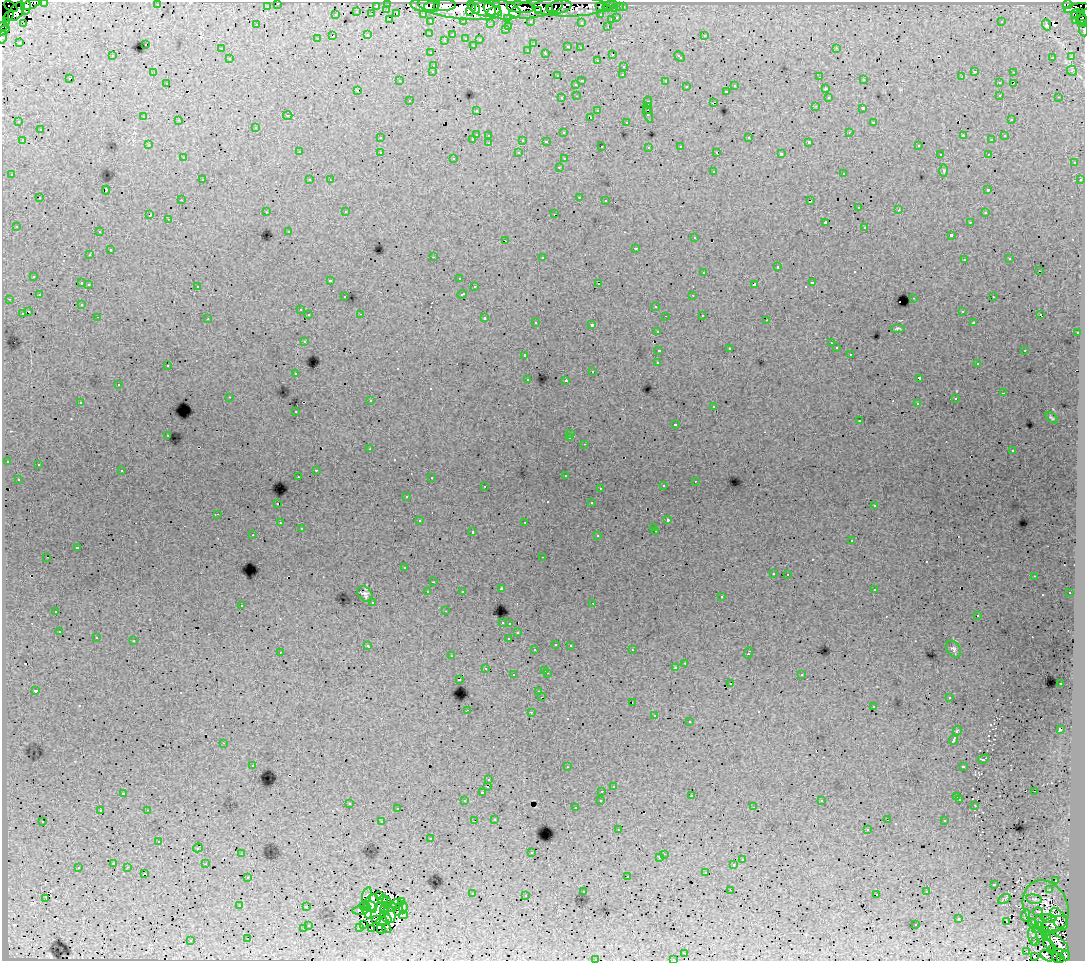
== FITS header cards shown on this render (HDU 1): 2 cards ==
NAXIS1  =                 1083
NAXIS2  =                  959

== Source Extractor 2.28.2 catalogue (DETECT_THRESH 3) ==
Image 1083 x 959 px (HDU 1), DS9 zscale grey, 1 PNG px = 1 image px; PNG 1087 x 963 px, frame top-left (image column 1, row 959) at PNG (2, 2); each listed source drawn as its Kron ellipse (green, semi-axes under 4 px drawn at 4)
Background 230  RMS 2.2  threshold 6.65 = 3 sigma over >= 5 px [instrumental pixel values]
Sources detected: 583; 11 with non-positive FLUX_AUTO (blend fragments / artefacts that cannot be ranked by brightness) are neither listed nor drawn; of the other 572, the 500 brightest by FLUX_AUTO listed and drawn (72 fainter detections omitted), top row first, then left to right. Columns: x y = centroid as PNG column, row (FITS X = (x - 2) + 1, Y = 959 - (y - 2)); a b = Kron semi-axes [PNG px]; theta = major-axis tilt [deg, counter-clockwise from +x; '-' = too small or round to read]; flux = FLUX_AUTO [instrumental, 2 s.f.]
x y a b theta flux
45 2 3 2 - 4800
278 3 3 3 - 3900
31 4 9 4 19 36000
388 4 3 3 - 8600
496 4 4 3 - 43000
614 4 3 2 - 7200
157 5 3 2 - 260
425 5 14 6 -7 120000
445 5 11 5 3 240000
609 5 6 3 22 8300
1068 5 5 4 - 80000
11 6 7 4 -29 2700
26 6 9 5 -87 16000
267 6 3 3 - 2200
376 6 3 2 - 1700
432 6 8 5 16 150000
482 7 15 8 -19 300000
520 7 14 5 -5 300000
559 7 12 6 11 50000
570 7 38 9 1 78000
600 7 3 3 - 3700
620 7 3 2 - 1300
623 7 3 3 - 2800
460 8 42 11 -7 700000
536 8 27 9 11 350000
1076 8 13 4 12 88000
471 9 7 3 70 100000
476 9 4 3 - 100000
549 9 3 3 - 54000
607 9 3 3 - 2600
615 9 3 3 - 8000
387 10 3 2 - 510
502 10 19 9 -11 650000
494 11 7 3 24 100000
538 11 4 3 - 110000
16 12 11 6 53 90000
357 12 3 2 - 730
1080 12 4 3 - 7600
372 14 3 3 - 1800
397 14 2 2 - 400
423 14 3 2 - 3100
1076 14 5 4 - 25000
336 15 3 3 - 870
601 15 3 3 - 2200
9 16 6 3 55 100000
508 18 3 3 - 1300
617 18 3 3 - 1300
389 19 3 2 - 1000
1081 19 6 5 - 45000
611 20 3 3 - 830
1076 20 3 3 - 8500
464 21 3 2 - 760
530 21 3 3 - 1800
6 22 3 3 - 110000
431 22 3 3 - 3200
581 22 3 3 - 340
1001 22 3 2 - 180
24 23 3 2 - 260
490 23 3 2 - 160
1084 23 4 2 - 13000
257 25 3 2 - 200
1046 25 6 3 -68 670
3 26 5 3 - 14000
509 26 3 2 - 830
608 26 3 2 - 660
3 30 7 3 25 27000
505 30 3 3 - 410
1084 30 6 2 -85 6900
430 33 3 3 - 410
368 35 3 3 - 1100
452 35 3 2 - 310
704 35 3 3 - 640
333 36 4 2 - 2300
2 37 6 2 76 4200
466 38 3 3 - 830
317 39 3 3 - 430
480 39 3 3 - 400
444 40 3 3 - 160
19 42 3 2 - 150
145 44 3 3 - 690
533 44 3 2 - 340
473 45 3 3 - 340
568 47 4 3 - 840
580 48 3 3 - 340
836 48 3 2 - 640
221 49 3 3 - 430
528 50 3 3 - 550
431 53 3 3 - 530
546 53 4 3 - 990
612 55 3 3 - 630
112 56 3 3 - 370
679 57 6 3 -43 960
1053 57 3 2 - 330
1071 57 3 2 - 310
230 59 3 3 - 560
597 60 3 3 - 460
434 65 3 3 - 800
624 66 3 3 - 670
433 71 3 3 - 680
975 71 3 3 - 2200
1072 71 5 5 - 300
1013 72 3 2 - 690
154 73 3 2 - 310
623 75 3 2 - 300
557 76 3 3 - 270
820 77 2 2 - 230
962 77 3 2 - 160
70 79 3 3 - 380
864 80 3 3 - 420
400 81 3 3 - 290
582 81 3 3 - 1100
666 81 4 3 - 2400
167 83 3 2 - 400
999 83 3 3 - 610
576 84 3 3 - 590
1013 84 3 2 - 290
735 86 3 3 - 630
686 87 3 3 - 590
825 89 3 3 - 520
358 90 3 3 - 620
727 91 3 3 - 860
1000 95 3 2 - 640
577 96 3 2 - 520
828 97 3 3 - 590
1059 97 3 2 - 380
562 98 3 3 - 540
409 100 3 2 - 480
648 102 6 3 88 2600
713 103 4 2 - 1100
815 106 3 2 - 270
863 108 3 3 - 2500
648 109 5 3 - 1800
476 110 3 3 - 430
598 111 3 3 - 820
648 113 10 3 -71 3100
288 115 4 2 - 150
144 117 3 3 - 660
590 117 3 2 - 850
1011 119 3 3 - 330
179 120 3 2 - 460
19 122 3 2 - 350
626 122 3 3 - 410
874 123 3 3 - 330
256 127 3 3 - 720
40 130 3 3 - 670
849 132 3 2 - 470
564 133 3 3 - 350
476 134 3 3 - 1300
489 135 3 3 - 600
963 136 4 2 - 1300
1005 136 3 3 - 420
380 138 3 3 - 480
749 138 3 3 - 980
473 139 3 2 - 590
523 140 3 3 - 1000
992 140 3 3 - 260
22 141 3 2 - 630
546 141 3 3 - 320
809 142 3 3 - 270
489 143 3 2 - 520
149 145 3 3 - 360
602 146 2 2 - 170
681 146 3 3 - 630
918 146 3 3 - 470
649 147 3 3 - 470
299 152 3 3 - 550
380 152 3 3 - 670
519 153 3 3 - 490
717 153 4 2 - 340
781 154 4 3 - 4300
940 154 3 2 - 270
988 154 3 2 - 410
183 158 3 3 - 450
454 158 3 3 - 380
564 159 3 3 - 390
1074 163 3 3 - 600
559 167 3 2 - 520
713 171 3 3 - 860
944 171 6 3 -89 160
844 173 3 3 - 840
12 175 3 3 - 580
202 180 3 2 - 680
310 180 3 3 - 490
330 180 3 2 - 160
1080 180 3 3 - 540
106 190 4 3 - 2300
988 190 3 3 - 440
579 197 3 2 - 880
40 198 3 3 - 710
181 200 3 2 - 440
606 200 3 2 - 390
810 201 4 3 - 1300
859 207 3 2 - 510
899 210 3 2 - 380
266 212 3 2 - 520
346 212 3 3 - 450
985 213 3 3 - 470
554 214 3 2 - 530
150 215 4 3 - 1400
168 219 3 2 - 420
825 222 3 3 - 1300
970 222 3 3 - 470
16 226 3 3 - 380
865 227 3 3 - 910
289 231 3 3 - 380
99 232 3 2 - 450
951 235 3 3 - 2600
695 238 3 3 - 500
506 241 3 2 - 480
636 248 3 3 - 1300
110 250 3 3 - 1300
90 255 3 3 - 460
433 257 3 2 - 1400
542 257 3 3 - 780
1010 259 3 3 - 420
964 260 3 2 - 380
777 267 3 3 - 1500
1039 271 3 2 - 500
704 272 3 3 - 960
34 276 3 3 - 630
459 278 3 3 - 320
330 280 3 3 - 350
82 283 3 3 - 1800
812 283 3 3 - 1400
89 284 3 2 - 660
599 284 3 3 - 2300
754 284 4 3 - 2500
197 286 3 3 - 630
474 287 3 3 - 540
462 294 5 3 - 1100
39 295 3 3 - 520
693 295 3 2 - 570
345 297 3 3 - 450
993 297 3 2 - 540
914 298 3 2 - 1100
9 299 3 2 - 400
82 304 3 3 - 400
656 306 3 3 - 810
300 310 3 3 - 460
962 311 3 3 - 540
29 312 3 3 - 1200
22 314 3 3 - 1300
361 314 3 2 - 170
309 315 3 3 - 690
702 315 3 2 - 500
1040 315 3 3 - 2200
665 316 2 2 - 150
98 317 3 2 - 460
485 318 3 3 - 1300
208 319 3 2 - 230
767 320 3 2 - 250
536 322 3 3 - 450
973 323 3 3 - 330
592 325 3 3 - 2300
898 328 7 4 0 230
657 331 3 3 - 680
1077 333 3 3 - 590
304 341 3 3 - 710
831 343 3 2 - 200
729 348 3 3 - 160
836 348 3 3 - 540
659 350 4 3 - 2000
1025 350 3 2 - 1000
850 354 3 2 - 280
525 355 3 3 - 770
658 363 4 3 - 4000
977 364 3 2 - 440
168 365 3 3 - 730
593 372 3 2 - 770
296 374 3 3 - 400
919 378 4 3 - 3800
528 379 3 3 - 510
566 380 3 3 - 1400
118 385 3 2 - 630
1003 393 3 2 - 150
229 397 3 2 - 160
955 399 3 3 - 310
370 401 3 2 - 520
80 402 3 3 - 500
917 404 3 3 - 240
714 406 3 2 - 550
296 412 3 2 - 350
1052 418 7 3 -44 220
860 421 3 2 - 300
675 424 3 3 - 350
571 434 3 3 - 320
168 435 3 2 - 570
570 438 3 2 - 180
585 444 3 2 - 370
370 449 3 2 - 360
1013 451 3 3 - 430
7 461 3 3 - 390
38 465 3 2 - 330
316 470 3 2 - 790
122 471 3 3 - 490
565 475 3 3 - 340
298 477 2 2 - 310
431 478 3 2 - 280
18 479 3 3 - 480
695 481 3 2 - 380
485 486 3 2 - 610
663 486 3 3 - 650
600 488 3 2 - 310
407 496 3 3 - 380
278 503 3 2 - 1200
591 503 3 3 - 500
874 506 3 3 - 420
218 514 3 2 - 460
667 520 3 3 - 570
419 521 3 3 - 450
525 522 2 2 - 320
280 523 3 2 - 490
654 527 3 3 - 410
301 529 3 3 - 390
656 531 3 2 - 620
472 532 3 3 - 1200
253 535 3 2 - 420
598 536 3 3 - 630
852 540 3 3 - 690
77 548 4 3 - 1900
47 557 3 2 - 480
543 557 3 2 - 340
404 568 3 3 - 450
773 573 3 3 - 500
788 574 3 2 - 420
1034 576 3 2 - 190
433 582 3 2 - 280
501 589 3 3 - 730
874 589 3 3 - 610
462 591 3 3 - 370
428 592 3 3 - 790
1070 593 3 3 - 500
365 594 9 6 -51 420
721 597 3 3 - 450
373 602 3 3 - 470
593 603 3 2 - 210
241 605 3 3 - 770
56 611 3 3 - 1700
445 611 3 2 - 320
978 615 3 3 - 220
502 622 3 3 - 290
510 623 3 3 - 650
59 632 3 2 - 570
518 633 3 3 - 410
96 638 3 2 - 550
509 638 3 3 - 1300
134 641 3 2 - 1200
556 644 3 3 - 590
570 645 3 2 - 620
368 646 4 3 - 940
953 649 9 6 -53 420
535 650 3 3 - 420
632 650 3 2 - 510
280 652 3 2 - 160
748 653 6 3 71 1400
452 656 3 2 - 200
685 663 3 2 - 590
485 668 3 2 - 490
676 668 3 3 - 470
545 670 3 2 - 740
547 673 3 2 - 890
801 674 3 3 - 610
513 675 3 3 - 640
459 679 3 3 - 1200
1061 683 3 2 - 260
731 684 3 3 - 610
35 691 3 3 - 410
539 692 3 3 - 330
542 697 3 2 - 620
949 698 3 3 - 340
632 702 2 2 - 230
873 707 3 2 - 430
467 710 3 2 - 620
531 712 3 2 - 930
655 715 3 2 - 350
689 722 3 3 - 790
1060 730 4 3 - 3600
957 731 5 3 - 2200
954 740 5 3 - 7700
224 743 3 2 - 550
983 759 6 2 28 170
253 765 3 2 - 430
963 766 4 3 - 1500
567 767 3 2 - 340
489 780 3 3 - 410
488 786 3 2 - 770
613 786 3 3 - 260
602 791 3 2 - 530
1034 791 3 2 - 310
123 793 3 3 - 580
482 793 3 3 - 440
692 796 3 2 - 210
957 797 3 3 - 890
960 799 3 3 - 440
601 800 3 3 - 540
465 801 3 3 - 530
822 801 3 3 - 250
349 803 3 2 - 870
975 805 3 2 - 170
753 807 3 2 - 400
575 808 3 3 - 410
397 809 3 2 - 400
147 810 3 2 - 890
100 811 3 3 - 450
495 819 3 3 - 460
887 820 3 2 - 310
43 821 3 2 - 510
475 821 3 2 - 850
945 821 3 3 - 680
382 822 3 3 - 1200
867 829 3 2 - 290
618 830 3 2 - 370
431 839 3 3 - 480
159 842 3 2 - 260
198 848 5 2 - 280
531 853 3 3 - 280
241 854 3 2 - 380
664 854 2 2 - 410
660 858 3 3 - 480
742 860 3 3 - 700
114 863 3 3 - 360
206 864 2 2 - 420
734 865 3 3 - 1900
128 867 3 2 - 520
78 868 3 3 - 890
706 872 3 3 - 900
144 874 3 3 - 840
627 876 3 3 - 1100
248 877 3 2 - 420
1056 880 3 3 - 550
994 884 3 3 - 1500
730 890 3 2 - 280
1049 890 3 3 - 660
583 891 3 3 - 400
927 892 3 3 - 510
472 894 3 3 - 660
877 894 3 2 - 220
367 895 8 3 75 240
379 895 4 3 - 260
526 896 3 2 - 290
46 898 4 2 - 620
1004 899 7 4 28 220
1034 899 8 4 -12 300
383 900 4 3 - 160
387 902 6 2 -74 180
402 902 4 3 - 200
371 903 9 6 58 950
396 904 6 3 16 370
239 906 3 3 - 300
365 906 6 4 -20 230
306 907 3 3 - 590
372 907 6 3 -66 480
391 907 5 3 - 250
403 907 6 4 87 490
1046 907 27 21 -62 1100
385 909 6 3 -86 210
398 909 6 3 74 610
360 910 8 4 6 160
367 911 7 3 -75 560
1038 912 5 3 - 230
390 914 9 5 -73 910
403 915 4 2 - 160
1026 915 6 3 81 330
386 917 7 3 -51 590
1049 918 7 3 -2 260
959 919 3 3 - 940
1059 919 12 6 -59 680
376 920 4 3 - 190
381 921 5 2 - 220
1007 922 3 2 - 340
1040 922 7 4 -86 420
1033 924 6 2 -39 220
1054 924 14 7 15 1600
308 925 3 3 - 720
364 925 3 2 - 330
916 925 3 2 - 460
359 927 4 3 - 270
372 928 3 2 - 270
1038 928 6 2 38 230
303 929 3 3 - 830
381 929 5 2 - 170
387 929 5 2 - 220
1045 932 5 2 - 490
1047 936 5 3 - 510
1033 937 9 4 -79 290
248 939 3 3 - 1000
191 941 3 2 - 230
1035 942 4 3 - 150
1057 942 14 5 -37 1500
1049 944 7 4 -51 430
1052 950 3 2 - 180
1027 951 4 4 - 150
685 953 3 2 - 500
1065 955 5 4 - 40000
1035 956 4 2 - 250
1047 956 7 4 -36 810
1057 958 5 3 - 7900
595 959 3 3 - 780
673 959 3 2 - 410
1061 959 4 3 - 2800
At the frame edge (FLAGS 8, measured only in part): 11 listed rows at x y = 45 2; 278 3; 1081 19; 1084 23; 3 26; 3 30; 1084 30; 2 37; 1057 958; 595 959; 673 959
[72 fainter detections neither listed nor drawn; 11 non-positive-flux detections neither listed nor drawn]